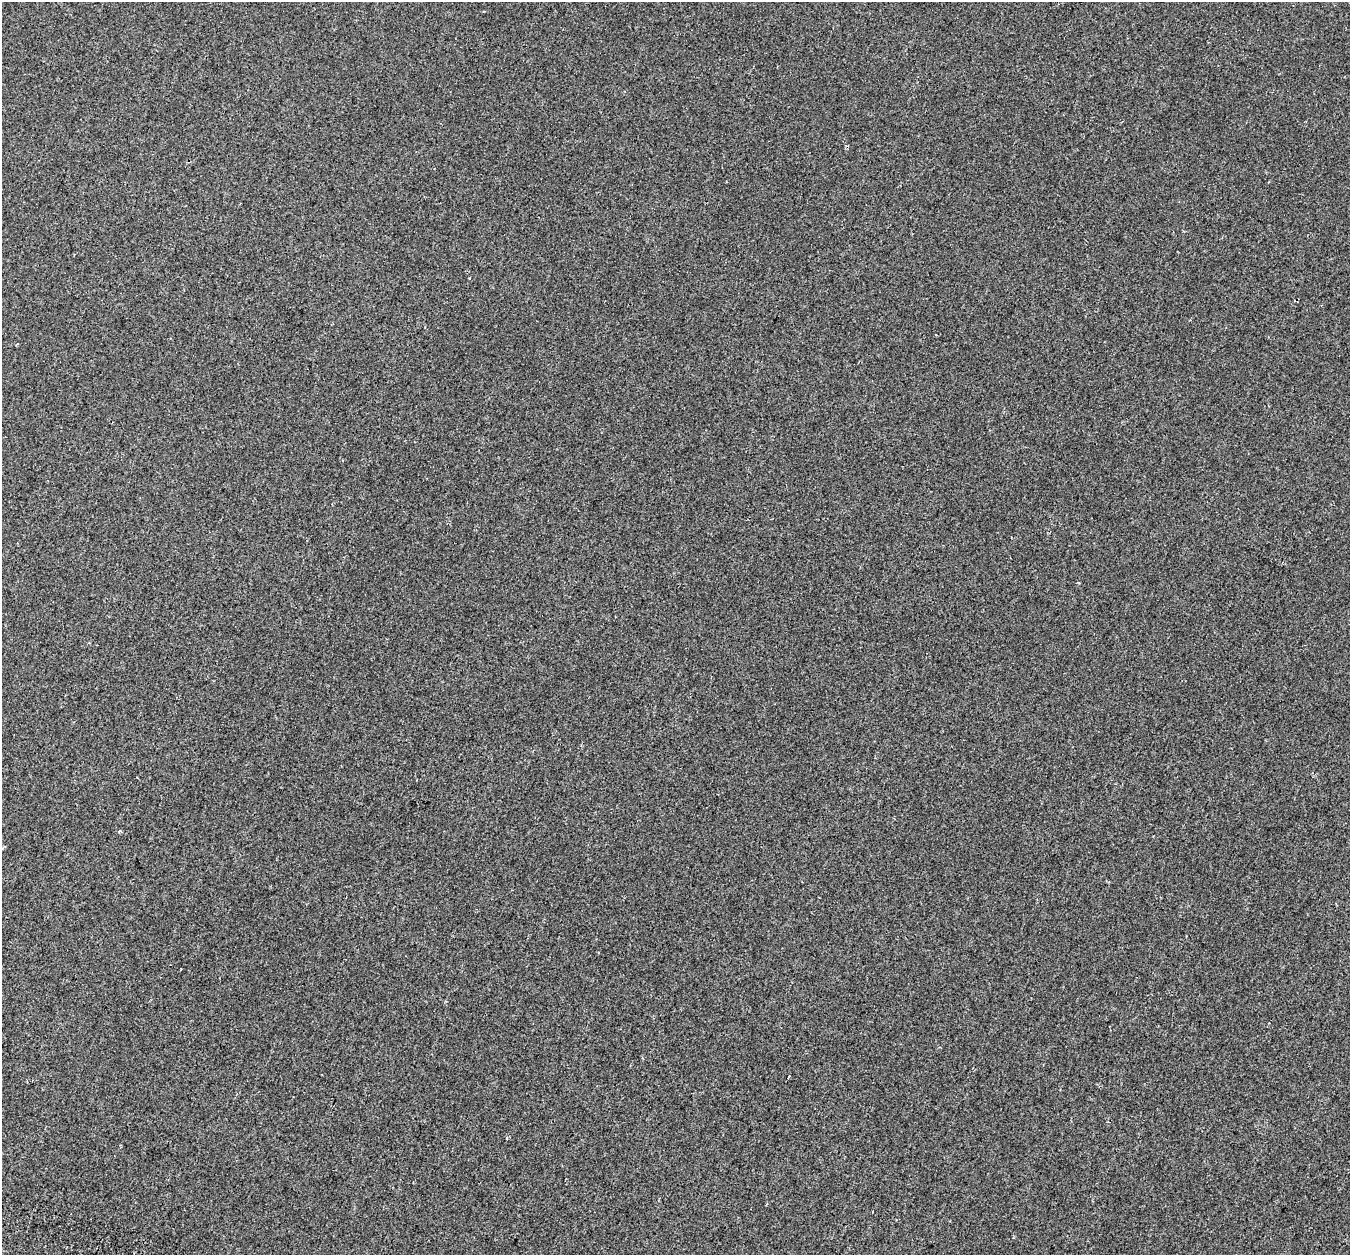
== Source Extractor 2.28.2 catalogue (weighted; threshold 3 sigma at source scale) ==
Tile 7 of 4 x 4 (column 3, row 2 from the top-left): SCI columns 2796-4143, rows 2903-4155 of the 5583 x 5743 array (HDU 1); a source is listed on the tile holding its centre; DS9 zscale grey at full resolution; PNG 1352 x 1257 px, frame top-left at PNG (2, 2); no overlay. Shown black and unused: <1% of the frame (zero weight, under 2 of 3 exposures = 7% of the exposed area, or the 3 px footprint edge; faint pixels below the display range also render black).
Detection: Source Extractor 2.28.2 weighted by HDU 2 'WHT'; one run over the whole footprint, this tile lists its part. Background 2.12e-04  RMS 0.0045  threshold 0.0204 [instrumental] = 3 sigma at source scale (4.5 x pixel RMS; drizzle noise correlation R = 1.50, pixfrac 1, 0.0396/0.0396 arcsec/px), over >= 5 px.
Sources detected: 3; all 3 listed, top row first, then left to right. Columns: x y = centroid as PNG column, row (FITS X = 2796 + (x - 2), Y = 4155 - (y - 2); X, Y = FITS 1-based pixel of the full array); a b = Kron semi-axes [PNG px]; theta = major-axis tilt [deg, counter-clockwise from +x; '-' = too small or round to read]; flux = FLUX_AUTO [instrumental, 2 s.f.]
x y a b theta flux
469 278 3 2 - 0.32
1079 583 3 2 - 0.31
120 831 4 3 - 0.57